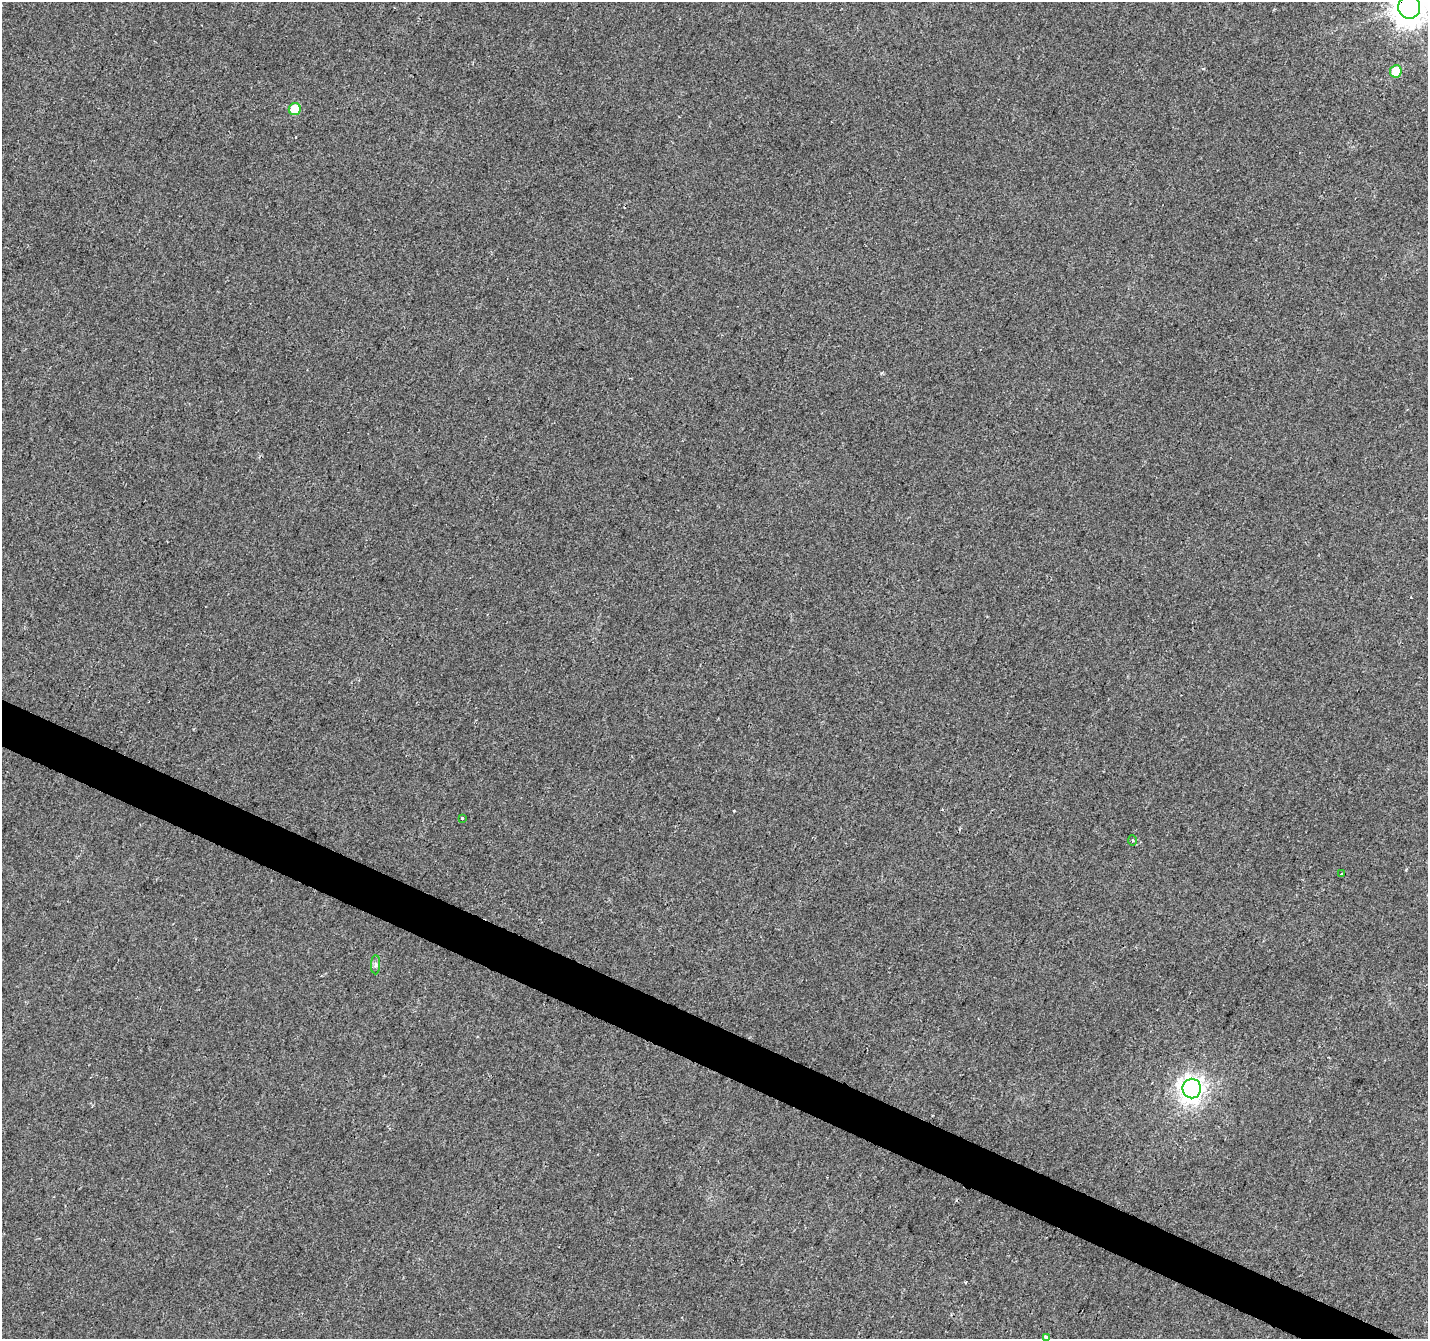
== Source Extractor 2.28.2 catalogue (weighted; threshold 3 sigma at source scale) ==
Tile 6 of 4 x 4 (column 2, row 2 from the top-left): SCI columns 1434-2859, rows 2944-4280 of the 5712 x 5819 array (HDU 1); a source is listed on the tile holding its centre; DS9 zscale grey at full resolution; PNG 1430 x 1341 px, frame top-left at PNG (2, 2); each listed source drawn as its Kron ellipse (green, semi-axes under 4 px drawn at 4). Shown black and unused: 3% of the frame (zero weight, under 2 of 3 exposures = <1% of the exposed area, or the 3 px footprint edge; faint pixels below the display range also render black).
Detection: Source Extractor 2.28.2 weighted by HDU 2 'WHT'; one run over the whole footprint, this tile lists its part. Background 0.00855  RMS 0.0055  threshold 0.0247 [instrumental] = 3 sigma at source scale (4.5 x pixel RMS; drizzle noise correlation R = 1.50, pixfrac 1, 0.0396/0.0396 arcsec/px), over >= 5 px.
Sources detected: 11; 2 cosmic-ray / hot-pixel residue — neither listed nor drawn; the other 9 listed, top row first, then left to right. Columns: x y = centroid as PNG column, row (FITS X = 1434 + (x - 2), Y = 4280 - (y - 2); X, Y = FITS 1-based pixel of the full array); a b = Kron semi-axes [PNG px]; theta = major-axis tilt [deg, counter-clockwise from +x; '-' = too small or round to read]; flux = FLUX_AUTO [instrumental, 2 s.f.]
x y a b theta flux
1409 7 11 11 - 940
1396 71 6 6 - 15
295 109 6 6 - 15
462 818 3 3 - 4.3
1132 840 5 3 - 0.64
1341 874 3 3 - 0.93
376 965 10 4 89 1.5
1192 1089 10 9 - 410
1046 1337 3 3 - 9.5
Overlapping masked pixels (flux is a lower limit): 1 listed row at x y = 1409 7
Isophote crosses this tile's border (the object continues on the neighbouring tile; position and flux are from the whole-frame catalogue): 2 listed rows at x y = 1409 7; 1046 1337